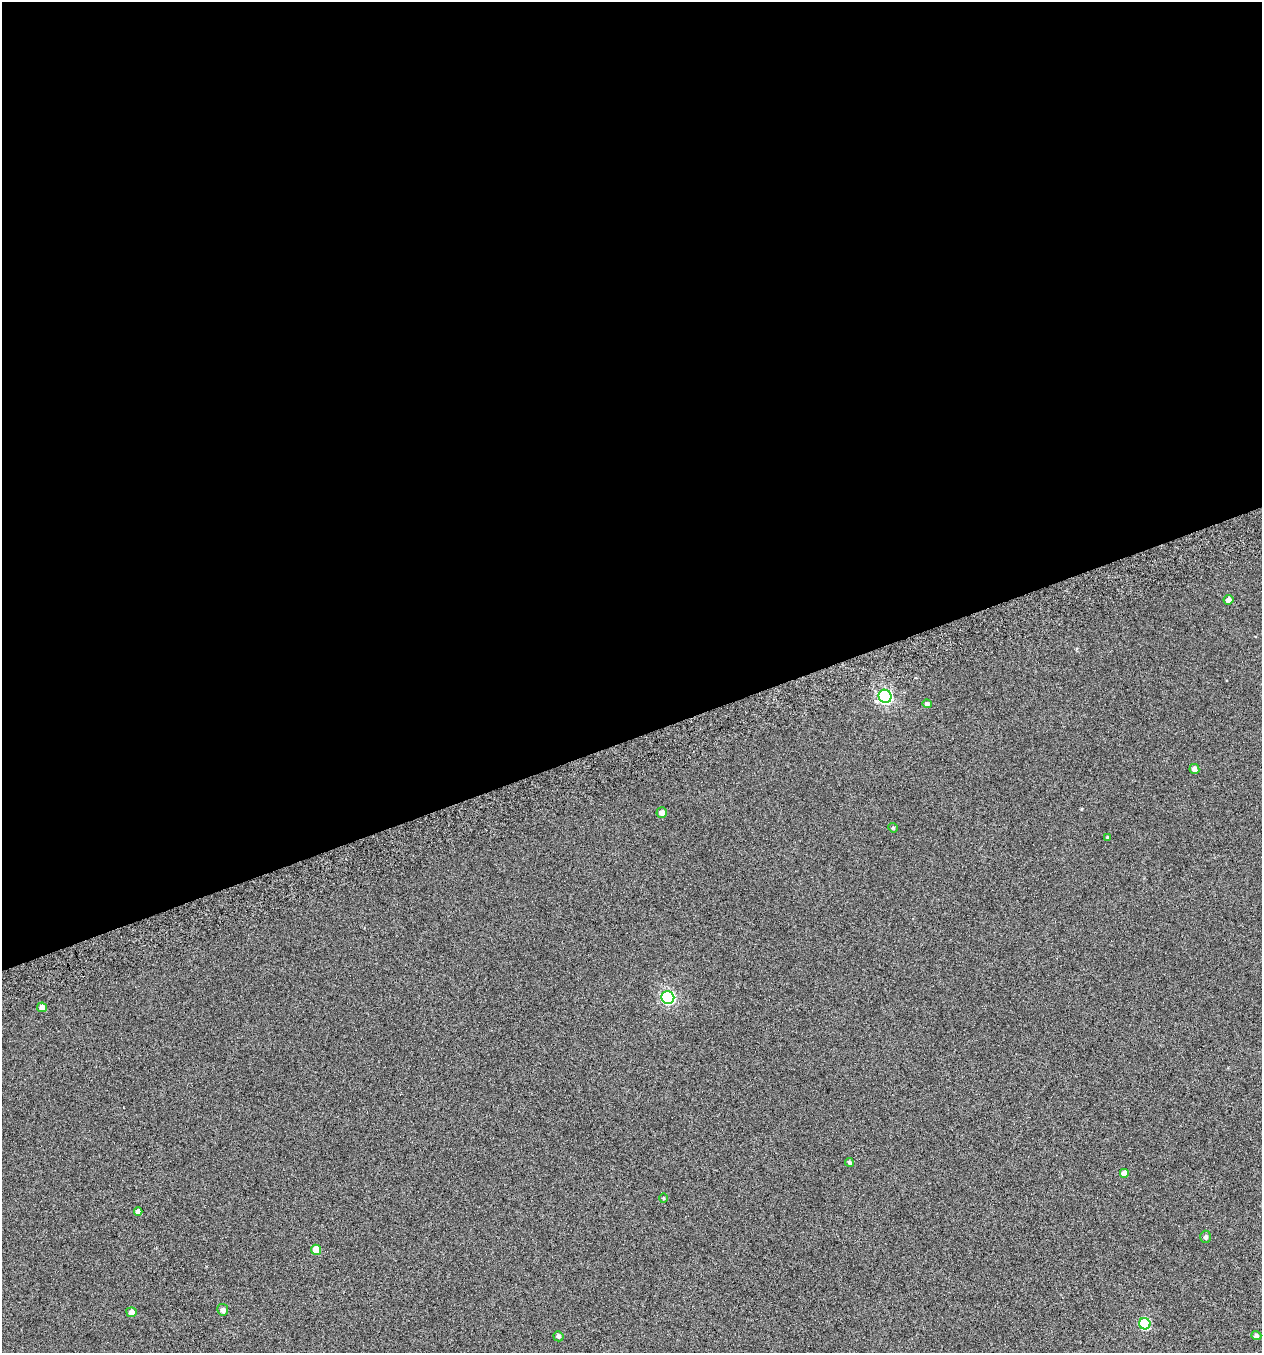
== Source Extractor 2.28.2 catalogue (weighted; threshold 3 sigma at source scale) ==
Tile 2 of 4 x 4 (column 2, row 1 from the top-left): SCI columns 1351-2610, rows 4104-5454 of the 5271 x 5511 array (HDU 1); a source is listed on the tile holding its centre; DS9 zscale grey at full resolution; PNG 1264 x 1355 px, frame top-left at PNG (2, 2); each listed source drawn as its Kron ellipse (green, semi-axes under 4 px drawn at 4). Shown black and unused: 55% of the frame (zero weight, under 4 of 7 exposures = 3% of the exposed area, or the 3 px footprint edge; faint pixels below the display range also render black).
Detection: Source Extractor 2.28.2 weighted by HDU 2 'WHT'; one run over the whole footprint, this tile lists its part. Background -1.89e-04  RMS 0.0033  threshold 0.0137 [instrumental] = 3 sigma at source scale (4.09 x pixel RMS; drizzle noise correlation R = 1.36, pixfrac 0.8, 0.0396/0.0396 arcsec/px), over >= 5 px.
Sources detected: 20; all 20 listed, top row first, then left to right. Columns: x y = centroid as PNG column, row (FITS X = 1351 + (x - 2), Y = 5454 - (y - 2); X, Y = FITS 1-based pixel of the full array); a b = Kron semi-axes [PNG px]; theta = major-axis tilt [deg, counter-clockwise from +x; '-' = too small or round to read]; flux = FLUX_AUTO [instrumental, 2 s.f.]
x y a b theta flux
1229 600 5 5 - 1.3
885 696 7 6 - 56
927 704 5 4 - 0.77
1194 769 5 5 - 1.3
662 812 5 5 - 1.5
893 828 5 4 - 0.38
1108 837 4 3 - 0.44
668 997 6 6 - 50
42 1007 5 4 - 1.7
849 1162 4 4 - 0.58
1124 1173 4 4 - 1.5
664 1198 5 3 - 0.26
138 1212 4 4 - 1.4
1206 1237 6 5 - 0.81
316 1250 5 5 - 4.9
223 1310 6 5 - 1.2
131 1312 5 5 - 1.4
1145 1324 6 5 - 18
558 1336 5 5 - 0.73
1256 1336 5 4 - 0.83